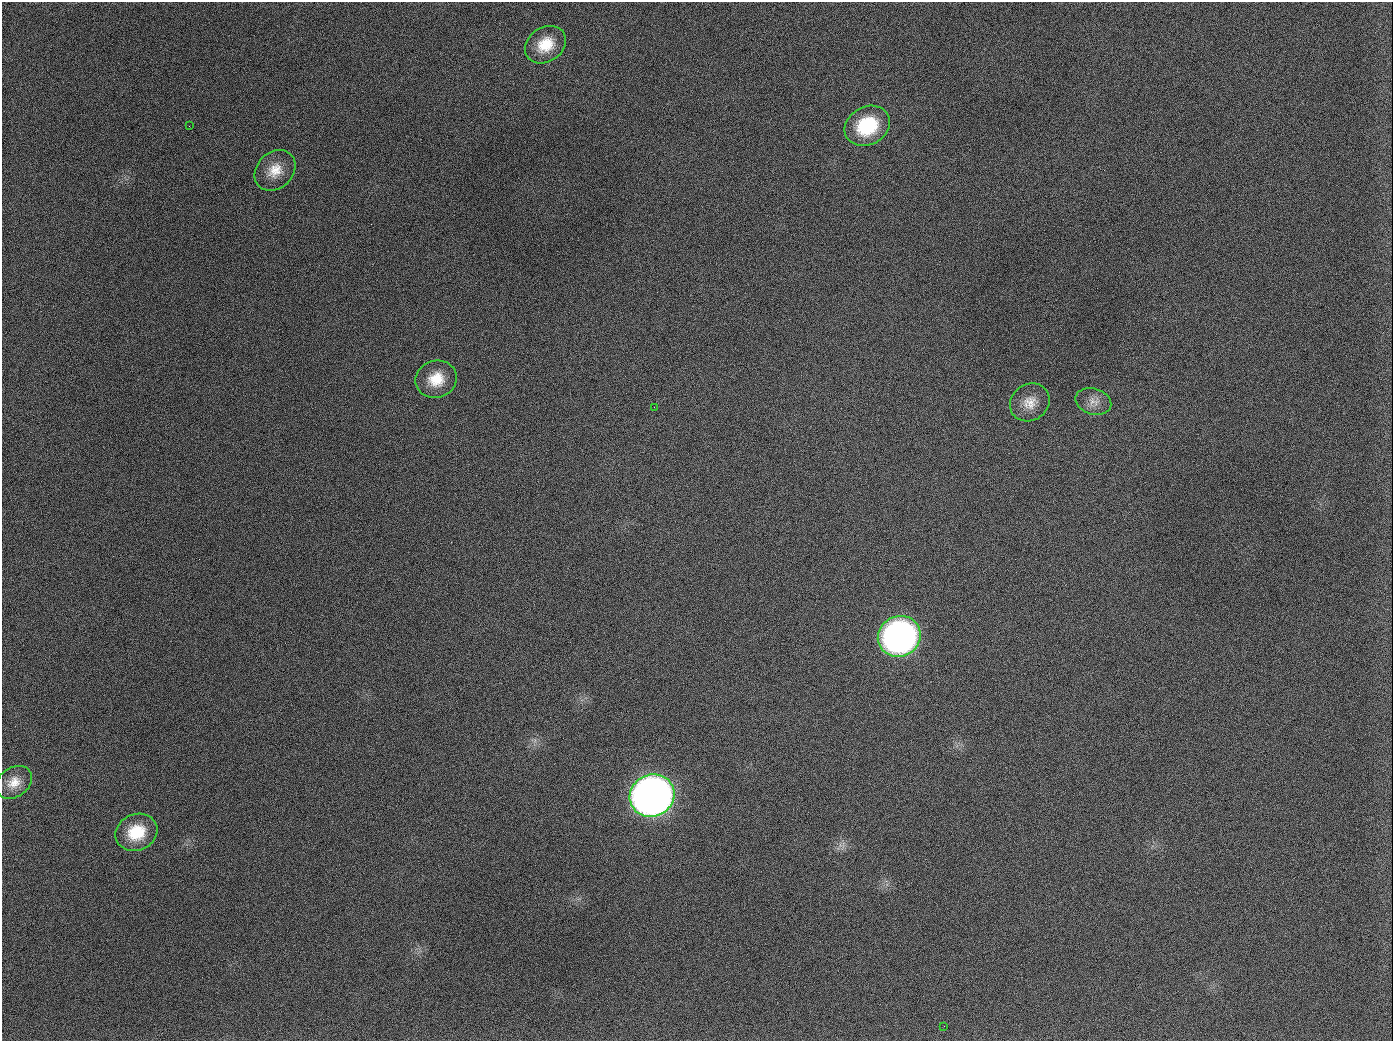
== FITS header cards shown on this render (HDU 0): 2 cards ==
NAXIS1  =                 1391
NAXIS2  =                 1039

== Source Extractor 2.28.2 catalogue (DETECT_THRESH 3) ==
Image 1391 x 1039 px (HDU 0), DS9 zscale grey, 1 PNG px = 1 image px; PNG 1395 x 1043 px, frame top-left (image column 1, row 1039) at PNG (2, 2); each listed source drawn as its Kron ellipse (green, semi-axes under 4 px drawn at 4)
Background 1580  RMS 72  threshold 215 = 3 sigma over >= 5 px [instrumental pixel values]
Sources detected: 13; all 13 listed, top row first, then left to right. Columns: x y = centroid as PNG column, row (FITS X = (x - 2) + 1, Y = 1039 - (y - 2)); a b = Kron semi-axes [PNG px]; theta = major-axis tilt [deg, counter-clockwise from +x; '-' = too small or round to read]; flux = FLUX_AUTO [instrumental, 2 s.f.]
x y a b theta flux
545 45 22 17 34 1.3e+05
189 126 2 2 - 5.9e+03
867 126 23 19 29 3.0e+05
275 170 22 18 44 9.9e+04
436 379 21 18 18 1.2e+05
1093 401 18 13 -16 5.2e+04
1030 402 21 18 35 8.1e+04
654 407 2 2 - 3.6e+03
899 636 22 20 28 2.2e+06
14 782 19 14 36 7.4e+04
652 796 23 21 27 5.1e+06
136 832 21 18 23 1.7e+05
944 1026 3 2 - 4.5e+03